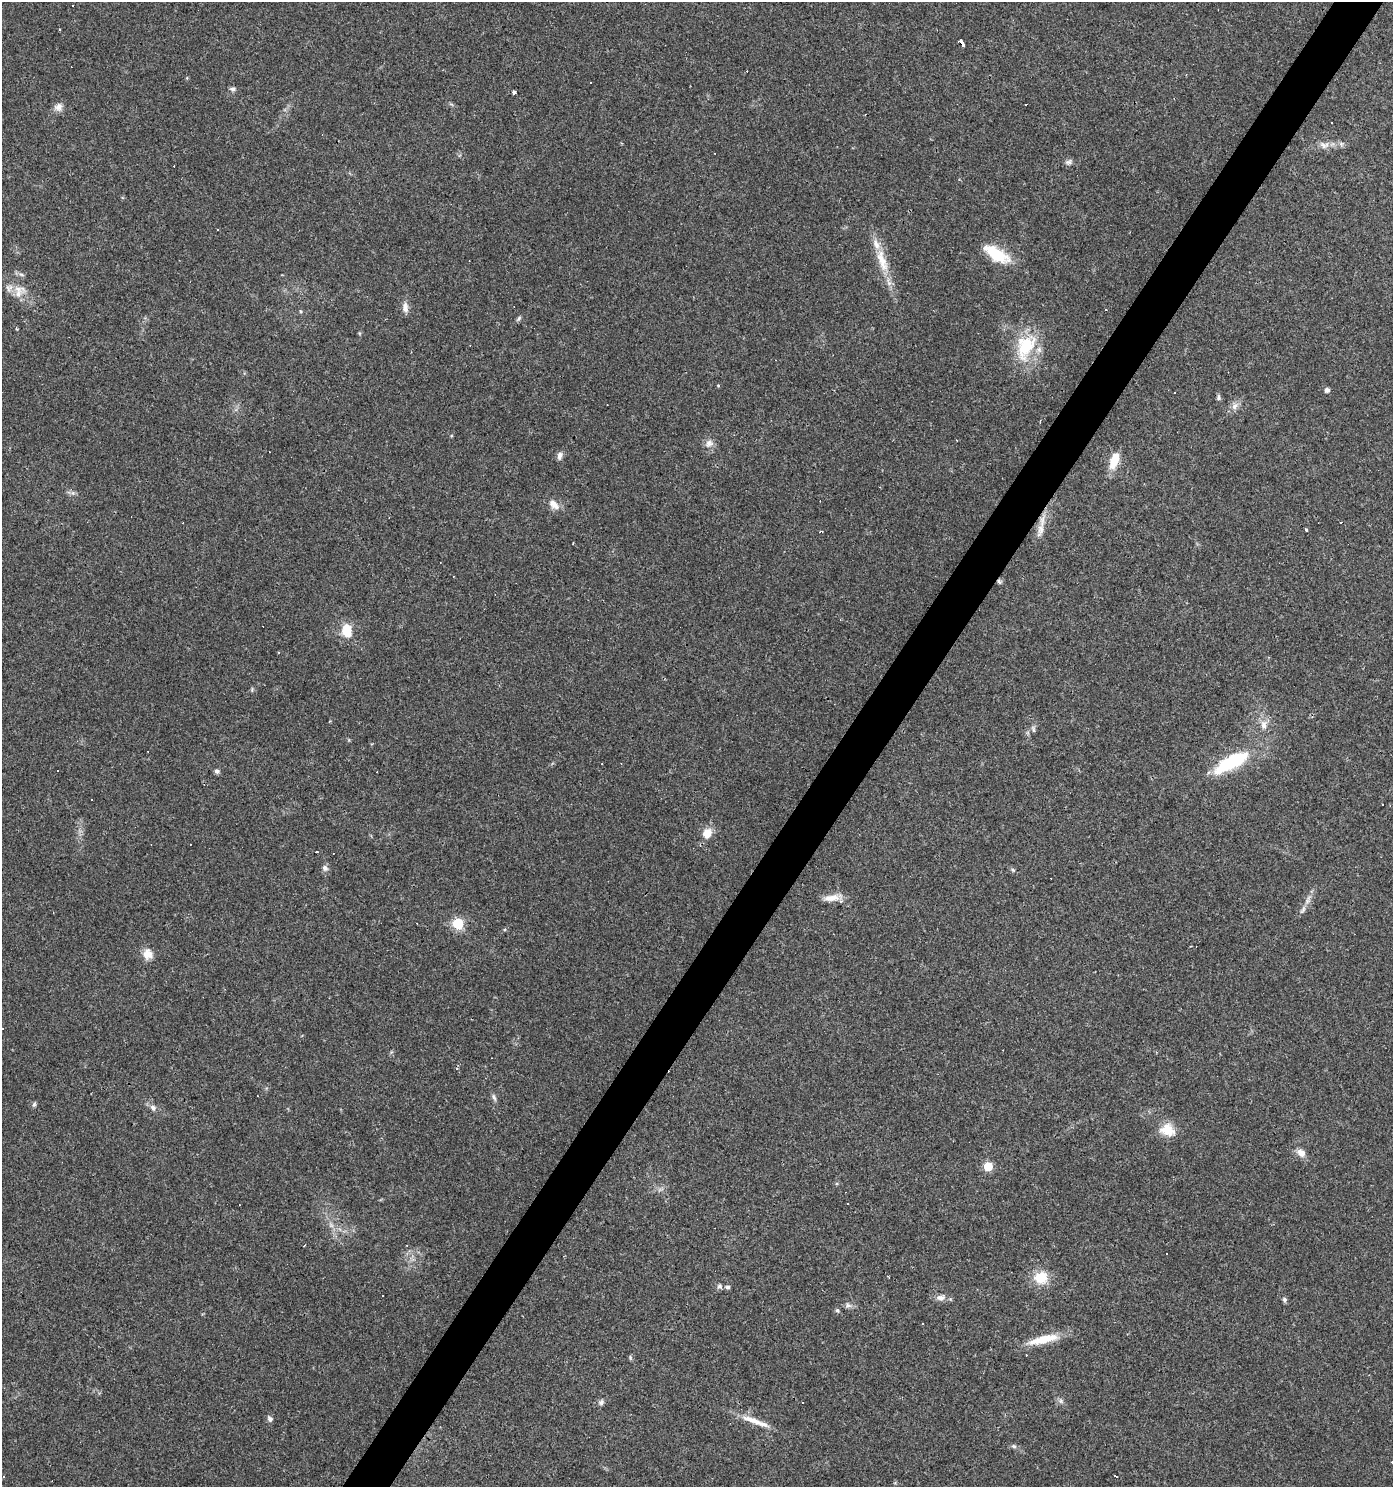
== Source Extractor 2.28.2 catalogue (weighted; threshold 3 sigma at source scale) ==
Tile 10 of 4 x 4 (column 2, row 3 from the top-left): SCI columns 1638-3028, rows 1485-2969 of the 5988 x 5939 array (HDU 1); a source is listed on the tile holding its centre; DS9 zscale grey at full resolution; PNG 1395 x 1489 px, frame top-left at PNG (2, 2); no overlay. Shown black and unused: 3% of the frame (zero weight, under 3 of 4 exposures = <1% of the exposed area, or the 3 px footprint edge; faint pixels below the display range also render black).
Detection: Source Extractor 2.28.2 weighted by HDU 2 'WHT'; one run over the whole footprint, this tile lists its part. Background 0.029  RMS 0.0038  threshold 0.0173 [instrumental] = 3 sigma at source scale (4.5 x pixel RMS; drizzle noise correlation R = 1.50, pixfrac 1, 0.0396/0.0396 arcsec/px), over >= 5 px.
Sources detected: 116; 1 too faint to see at this stretch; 41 cosmic-ray / hot-pixel residue — not listed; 4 inside a brighter listed object's ellipse — not listed separately; the other 70 listed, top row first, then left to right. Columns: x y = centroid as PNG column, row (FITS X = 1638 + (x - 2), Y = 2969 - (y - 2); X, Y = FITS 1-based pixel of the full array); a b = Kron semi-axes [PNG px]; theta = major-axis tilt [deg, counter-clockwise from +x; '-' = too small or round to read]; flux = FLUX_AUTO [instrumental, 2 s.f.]
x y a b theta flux
60 29 3 2 - 0.41
962 43 8 3 -51 4.9
232 89 9 4 4 0.89
514 92 3 3 - 2.7
58 107 11 11 - 2.3
1331 122 3 3 - 0.61
1324 145 15 9 -5 2.9
1069 162 10 7 20 1.2
996 254 34 14 -32 14
882 261 35 12 -70 9.7
21 274 8 3 -19 0.81
9 287 12 10 -70 2.8
18 294 13 9 41 3.5
405 307 15 8 89 2.3
1106 309 3 3 - 1
519 318 9 4 49 0.76
1025 347 38 23 66 20
718 385 5 4 - 0.4
1327 390 5 4 - 1.5
1219 398 8 5 -89 0.85
1235 406 12 8 50 2.2
709 443 12 11 - 2.4
559 456 11 6 82 1.5
1114 461 21 9 71 7.3
73 493 7 5 -44 0.91
554 505 17 9 -40 3.3
1306 529 4 3 - 1.1
1040 530 22 8 76 4.1
821 531 5 3 - 0.43
999 581 7 5 -71 0.81
346 629 16 11 60 6
252 689 6 4 80 0.54
1264 724 11 9 -81 2.7
1033 729 10 4 -79 0.81
1233 761 44 16 27 23
217 771 5 5 - 1.4
92 799 3 3 - 0.96
707 833 11 9 67 5.3
325 868 8 7 - 1.4
1013 870 5 5 - 0.6
831 898 22 8 7 4.1
1303 910 13 5 59 1.6
458 923 6 6 - 29
505 930 4 3 - 0.42
147 954 14 13 - 3.8
494 1097 11 5 -66 1
34 1104 7 5 63 0.73
153 1108 10 7 -57 1.6
1168 1130 21 15 -38 6.7
1301 1153 11 8 -47 2.9
988 1166 5 5 - 16
1166 1253 3 3 - 0.53
1040 1277 11 10 - 11
719 1286 8 7 - 1.1
727 1287 6 5 - 0.92
940 1298 11 7 -5 2.2
1284 1300 6 5 - 0.93
848 1305 9 7 -18 1.3
837 1310 6 5 - 0.65
923 1324 3 3 - 0.74
1043 1339 41 9 13 9.6
630 1357 6 5 - 0.56
1061 1401 6 6 - 0.94
601 1402 8 7 - 1.1
802 1403 3 2 - 0.36
270 1419 8 7 - 1.2
752 1420 35 8 -20 6.2
1014 1446 7 5 -21 0.82
1115 1476 4 3 - 0.76
4 1477 3 2 - 0.48
Overlapping masked pixels (flux is a lower limit): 3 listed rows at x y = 962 43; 1040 530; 999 581